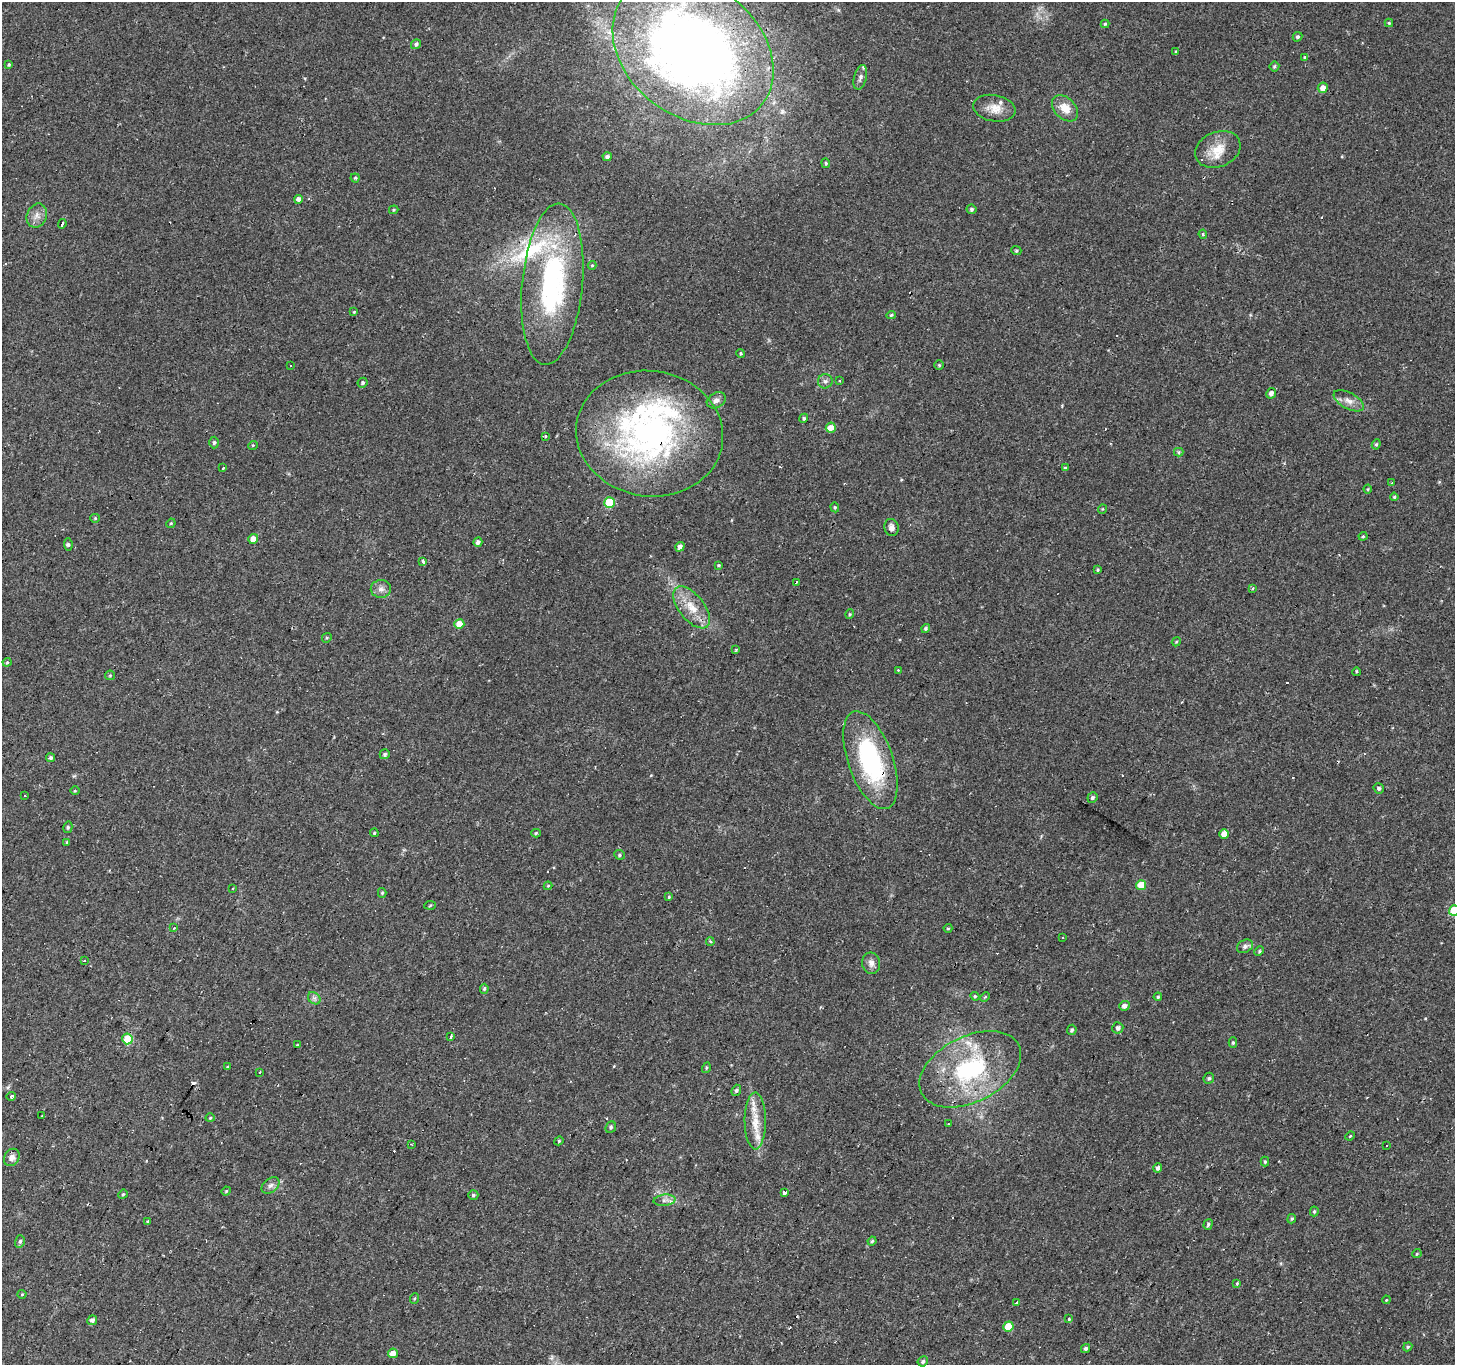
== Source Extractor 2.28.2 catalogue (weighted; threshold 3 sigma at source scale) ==
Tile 7 of 4 x 4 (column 3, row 2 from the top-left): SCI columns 2909-4361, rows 2983-4345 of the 5813 x 5898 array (HDU 1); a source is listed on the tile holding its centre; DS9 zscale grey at full resolution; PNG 1457 x 1367 px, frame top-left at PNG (2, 2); each listed source drawn as its Kron ellipse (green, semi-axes under 4 px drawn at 4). Shown black and unused: <1% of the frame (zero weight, under 2 of 3 exposures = <1% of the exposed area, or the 3 px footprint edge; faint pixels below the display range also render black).
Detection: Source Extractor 2.28.2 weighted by HDU 2 'WHT'; one run over the whole footprint, this tile lists its part. Background 0.0542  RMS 0.0044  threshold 0.0198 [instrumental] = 3 sigma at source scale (4.5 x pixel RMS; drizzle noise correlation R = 1.50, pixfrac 1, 0.0396/0.0396 arcsec/px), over >= 5 px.
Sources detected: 184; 1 inside a brighter object's white glare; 15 cosmic-ray / hot-pixel residue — neither listed nor drawn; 6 inside a brighter listed object's ellipse — not listed separately; the other 162 listed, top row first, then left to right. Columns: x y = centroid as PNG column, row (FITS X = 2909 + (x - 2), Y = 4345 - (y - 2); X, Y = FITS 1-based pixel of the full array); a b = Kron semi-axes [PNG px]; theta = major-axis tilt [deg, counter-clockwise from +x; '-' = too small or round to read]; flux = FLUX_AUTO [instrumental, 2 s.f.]
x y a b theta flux
1389 23 4 4 - 0.5
1105 24 4 4 - 0.51
1297 37 5 4 - 0.86
416 44 5 4 - 1
693 50 88 66 -37 410
1176 52 4 3 - 0.48
1304 57 4 4 - 0.59
9 65 4 3 - 0.54
1274 66 5 5 - 0.69
860 77 12 6 75 1.7
1323 88 5 5 - 2.8
994 108 21 13 -10 5.8
1065 108 15 10 -46 5.9
1218 149 23 17 23 9.3
607 157 5 4 - 1.3
826 163 5 4 - 0.63
355 178 4 4 - 0.55
299 199 4 4 - 2.3
972 209 5 5 - 0.84
394 210 5 4 - 0.5
37 216 12 9 67 3.1
62 224 5 3 - 7
1203 234 5 3 - 0.7
1016 251 5 4 - 0.61
592 265 4 4 - 0.45
552 284 81 30 85 78
354 312 3 3 - 0.39
891 315 5 4 - 0.55
741 353 4 4 - 0.56
939 365 4 4 - 0.53
290 366 3 3 - 2.1
825 381 7 7 - 1.3
840 381 2 2 - 0.43
362 383 5 4 - 0.76
1271 393 5 4 - 1.8
716 400 10 7 29 2.2
1349 401 16 8 -29 3.3
804 418 5 4 - 0.73
831 428 5 5 - 3.7
650 434 74 62 -9 140
546 436 4 3 - 1.1
214 442 6 4 88 0.85
1376 444 5 4 - 0.6
253 445 5 3 - 0.35
1179 452 5 4 - 0.61
223 468 4 3 - 1.8
1065 468 4 4 - 0.64
1391 483 3 3 - 1.3
1368 489 4 4 - 0.44
1394 497 4 4 - 0.52
609 502 5 5 - 15
835 507 5 4 - 0.53
1102 509 5 3 - 0.36
95 518 4 4 - 0.47
171 523 5 4 - 0.5
891 527 9 7 -79 2.1
1363 536 4 4 - 0.54
253 539 5 5 - 4.3
478 542 4 4 - 1.6
68 544 6 4 -81 0.86
680 547 5 4 - 1.5
422 562 3 3 - 4.5
718 565 4 3 - 0.46
1097 570 3 3 - 0.51
796 582 3 3 - 0.92
1253 588 3 3 - 1
381 589 10 9 - 2.3
692 607 25 12 -52 9
850 614 5 3 - 0.54
459 624 5 5 - 5.7
926 628 4 4 - 0.73
327 638 5 4 - 0.58
1176 642 5 3 - 0.46
736 650 3 3 - 0.72
7 662 4 4 - 0.5
898 670 3 3 - 0.31
1356 672 4 3 - 0.47
110 675 5 5 - 0.52
385 754 5 5 - 0.88
51 758 4 4 - 0.86
870 760 51 22 -71 55
1379 788 5 5 - 0.98
75 791 5 3 - 0.49
25 796 3 2 - 0.56
1092 798 5 5 - 0.9
68 827 6 4 77 0.74
374 833 4 4 - 0.47
536 833 5 4 - 0.53
1224 834 5 4 - 3.9
67 842 3 3 - 0.48
619 855 5 4 - 0.7
1141 885 5 5 - 8.8
548 886 4 4 - 0.41
233 889 3 2 - 0.39
382 893 5 4 - 0.55
669 897 4 4 - 0.42
430 905 5 3 - 0.42
1454 911 5 5 - 17
174 928 3 2 - 0.84
948 928 4 4 - 0.44
1063 938 2 2 - 0.41
710 941 4 3 - 0.92
1245 946 8 6 29 1.4
1259 951 5 3 - 0.53
85 961 3 3 - 1
871 963 11 9 -79 2.4
484 989 5 4 - 0.65
975 996 4 4 - 0.57
985 997 5 3 - 0.46
1158 997 4 4 - 0.55
314 998 7 5 -43 1.3
1124 1006 5 4 - 1.8
1118 1028 5 5 - 1.5
1072 1030 5 4 - 0.8
451 1037 3 3 - 2.4
127 1039 5 5 - 16
1233 1043 5 4 - 0.62
297 1045 3 2 - 0.33
228 1067 4 3 - 0.51
706 1068 5 3 - 0.49
970 1069 54 33 27 51
260 1072 3 2 - 0.64
1209 1078 5 5 - 0.76
736 1090 6 4 68 0.82
11 1096 4 3 - 1.9
42 1116 3 2 - 0.41
210 1118 4 4 - 0.5
755 1121 28 10 -90 7.7
948 1124 3 2 - 0.29
611 1127 6 5 - 0.86
1350 1136 5 3 - 0.36
559 1141 4 4 - 0.47
411 1144 3 2 - 0.35
1386 1146 3 3 - 7
12 1157 9 7 57 2.3
1265 1162 5 4 - 0.5
1158 1168 4 4 - 3.3
270 1185 10 6 39 1.7
226 1191 5 4 - 0.47
784 1192 3 3 - 2.8
123 1194 5 4 - 0.52
473 1195 5 4 - 0.71
665 1200 11 5 6 1.9
1314 1211 5 4 - 0.58
1292 1219 5 4 - 0.64
147 1222 3 2 - 0.56
1208 1224 5 4 - 0.74
20 1241 6 5 - 0.87
872 1241 4 4 - 0.66
1417 1253 5 3 - 0.5
1237 1283 3 3 - 1.8
22 1294 4 4 - 0.48
414 1298 5 3 - 0.52
1386 1300 4 3 - 0.32
1016 1302 4 3 - 2.9
1069 1319 3 3 - 1.2
92 1320 5 4 - 1.6
1008 1326 5 5 - 8.9
1408 1347 5 4 - 0.58
1086 1348 5 4 - 0.9
393 1353 5 4 - 3.4
923 1361 5 4 - 0.99
Overlapping masked pixels (flux is a lower limit): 3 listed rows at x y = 693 50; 650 434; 870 760
Isophote crosses this tile's border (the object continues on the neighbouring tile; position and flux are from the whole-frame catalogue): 2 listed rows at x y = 693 50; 1454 911